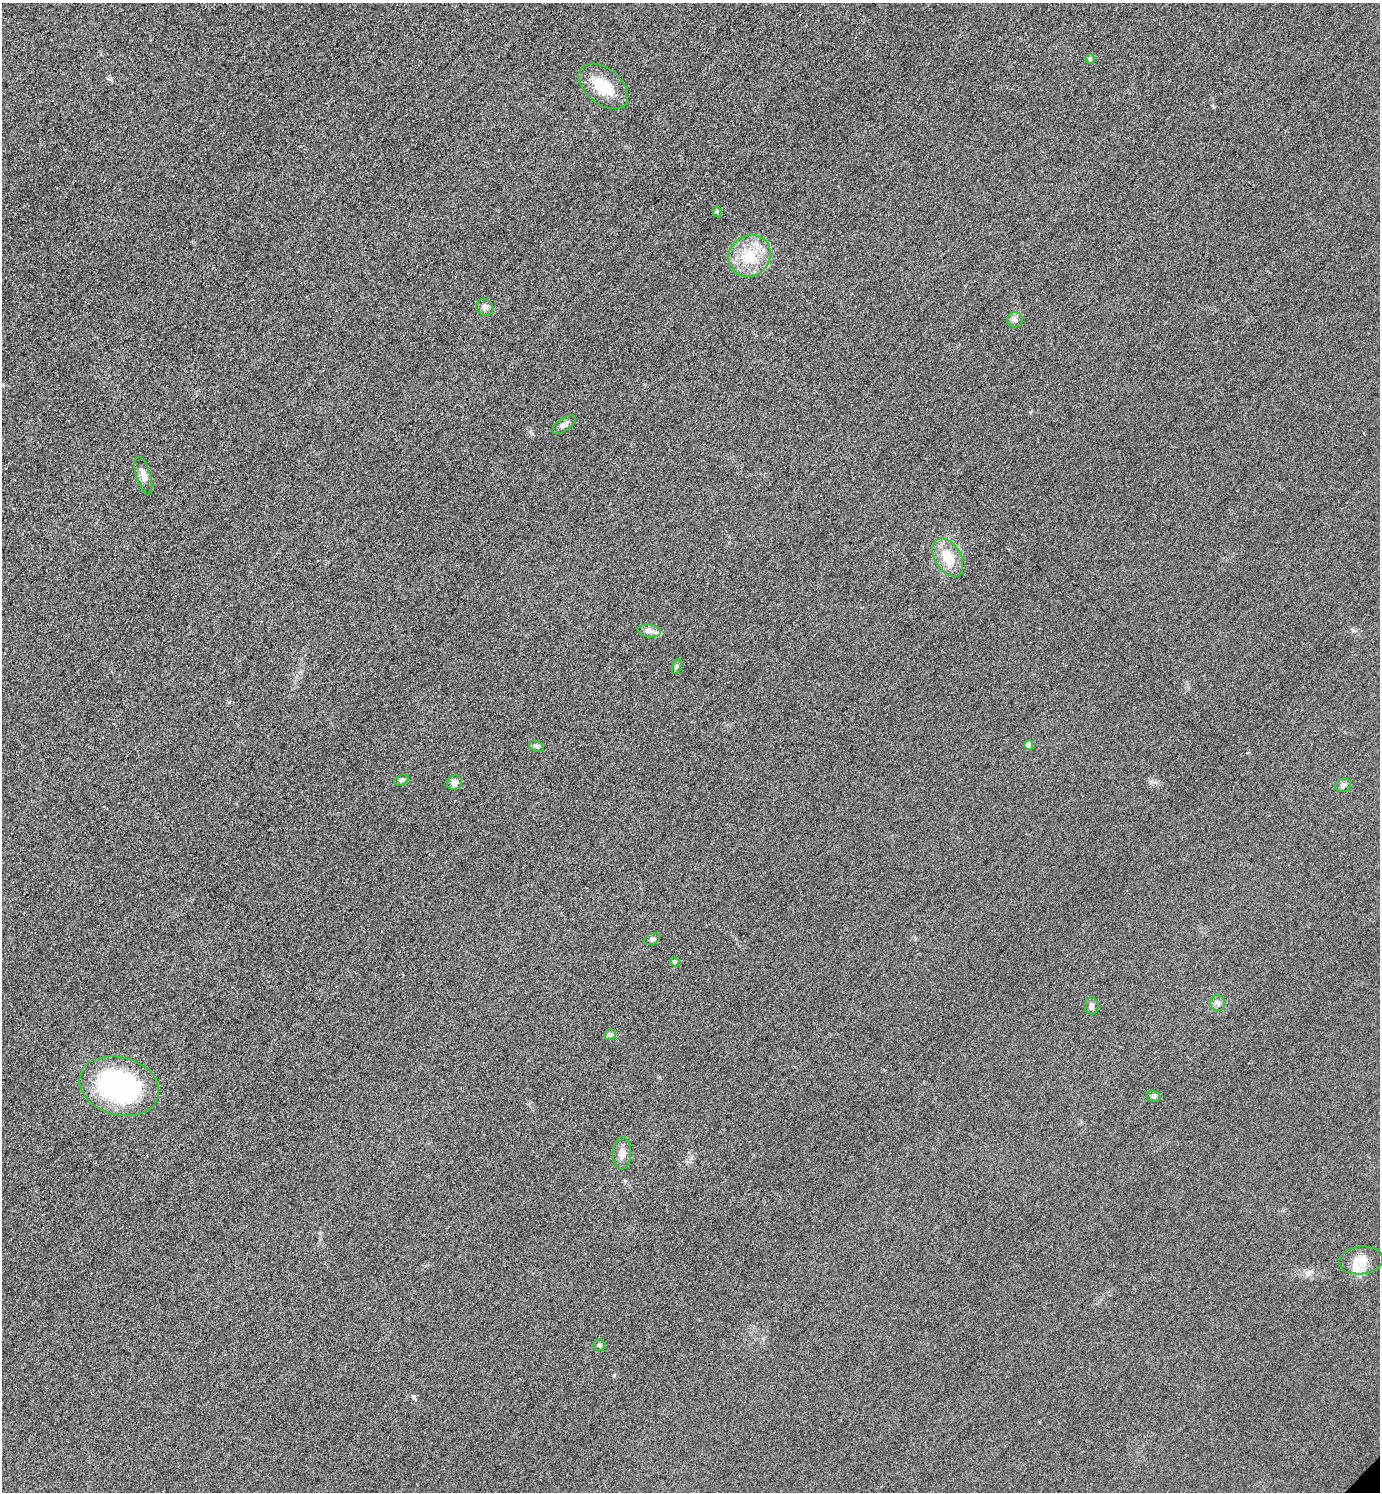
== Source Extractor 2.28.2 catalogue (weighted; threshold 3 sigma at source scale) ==
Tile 11 of 4 x 4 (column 3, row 3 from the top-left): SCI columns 3081-4458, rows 1521-3010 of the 6019 x 6019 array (HDU 1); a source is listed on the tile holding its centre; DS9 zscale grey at full resolution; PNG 1382 x 1494 px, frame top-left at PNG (2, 3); each listed source drawn as its Kron ellipse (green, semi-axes under 4 px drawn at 4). Shown black and unused: <1% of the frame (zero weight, under 3 of 4 exposures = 3% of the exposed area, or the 3 px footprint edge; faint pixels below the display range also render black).
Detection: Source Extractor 2.28.2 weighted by HDU 2 'WHT'; one run over the whole footprint, this tile lists its part. Background 0.0756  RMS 0.017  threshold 0.0773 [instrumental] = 3 sigma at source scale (4.5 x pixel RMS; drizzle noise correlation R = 1.50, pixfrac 1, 0.05/0.05 arcsec/px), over >= 5 px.
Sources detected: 27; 1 inside a brighter listed object's ellipse — not listed separately; the other 26 listed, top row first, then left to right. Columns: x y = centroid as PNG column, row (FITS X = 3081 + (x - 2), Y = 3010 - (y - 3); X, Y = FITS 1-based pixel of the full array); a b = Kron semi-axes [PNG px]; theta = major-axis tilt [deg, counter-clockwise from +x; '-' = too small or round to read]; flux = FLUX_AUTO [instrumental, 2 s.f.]
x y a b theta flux
1090 59 5 5 - 2.2
603 86 29 17 -39 56
717 211 5 4 - 2.1
750 256 22 20 43 56
485 307 9 8 - 7.1
1015 320 7 7 - 5.7
564 425 13 6 36 7.1
143 475 19 7 -73 12
948 557 21 13 -59 45
649 631 12 6 -6 8
677 666 8 3 71 2.9
1029 745 4 4 - 13
536 746 7 5 -17 3.5
402 780 7 5 27 3.4
455 783 8 7 - 8.1
1343 785 8 6 18 5.7
652 939 8 5 24 4.2
675 962 4 4 - 3.4
1218 1003 8 7 - 6.8
1091 1006 8 7 - 5.9
610 1035 6 5 - 3.2
119 1086 40 29 -16 330
1153 1096 7 5 -18 3.3
622 1153 16 9 88 12
1361 1260 22 14 6 29
599 1345 6 5 - 2.8
Unlisted compact peaks at least as high as the median listed source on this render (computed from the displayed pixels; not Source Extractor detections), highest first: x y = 413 1396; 614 1375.